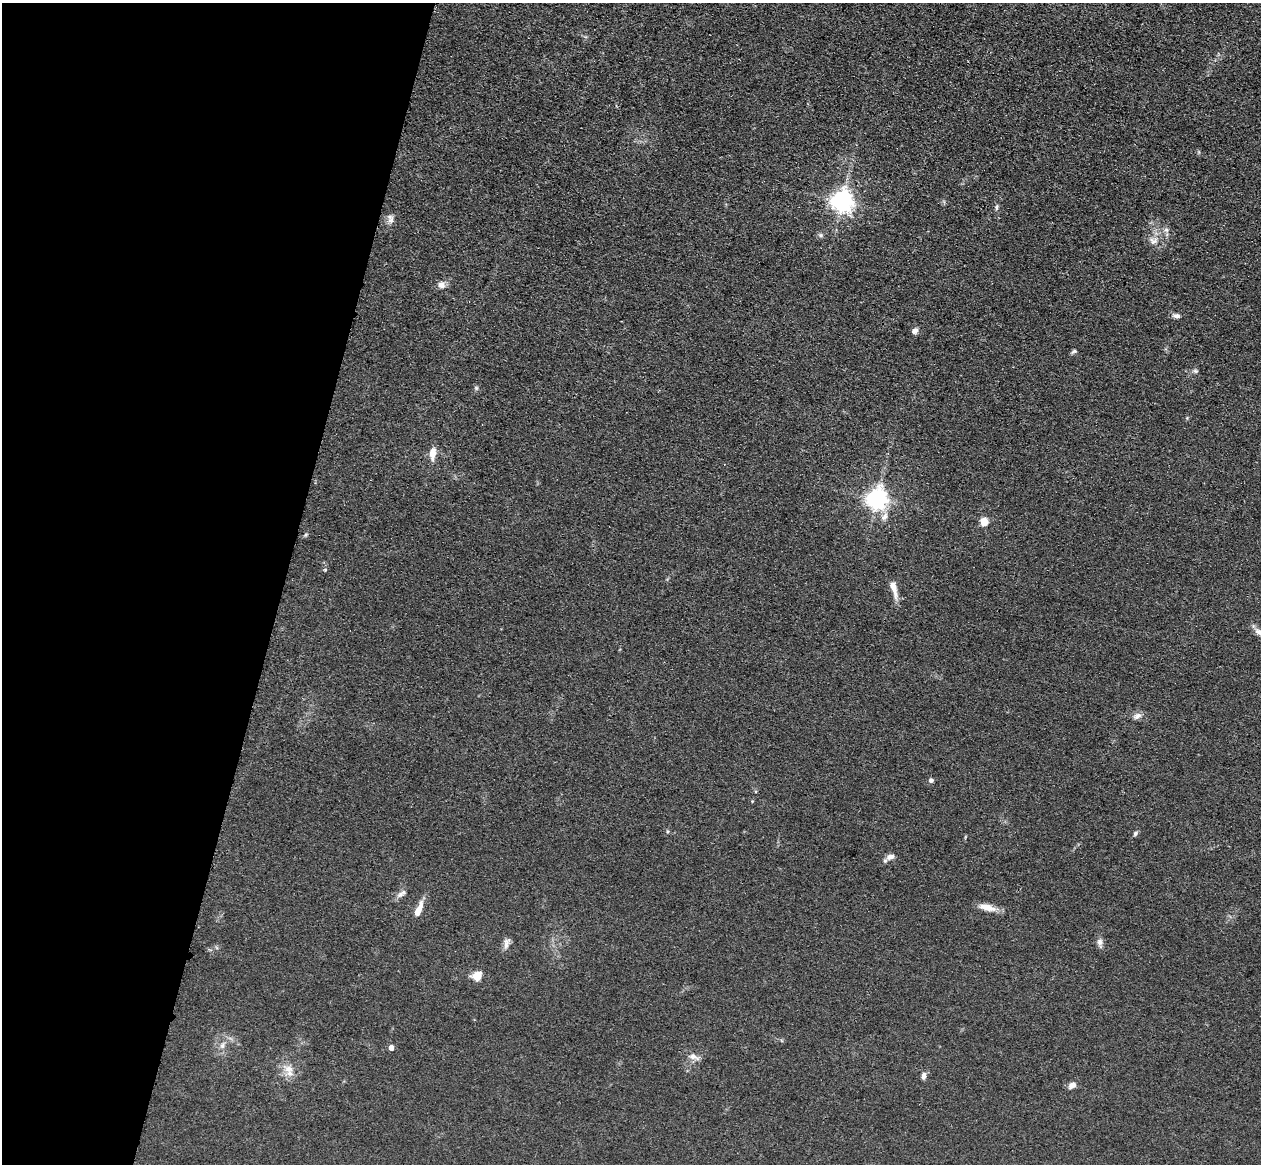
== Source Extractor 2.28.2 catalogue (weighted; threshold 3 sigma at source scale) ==
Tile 9 of 4 x 4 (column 1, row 3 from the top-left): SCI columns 37-1295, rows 1524-2685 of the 5109 x 5248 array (HDU 1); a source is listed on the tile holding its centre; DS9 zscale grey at full resolution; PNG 1263 x 1166 px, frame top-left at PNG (2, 3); no overlay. Shown black and unused: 22% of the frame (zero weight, under 3 of 4 exposures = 6% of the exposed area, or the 3 px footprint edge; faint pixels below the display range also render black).
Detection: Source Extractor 2.28.2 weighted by HDU 2 'WHT'; one run over the whole footprint, this tile lists its part. Background 0.0611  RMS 0.0075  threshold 0.0338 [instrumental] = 3 sigma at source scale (4.5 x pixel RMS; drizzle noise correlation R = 1.50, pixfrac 1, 0.05/0.05 arcsec/px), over >= 5 px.
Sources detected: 37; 1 long thin detection or spike segment (spike, bleed or trail) — not listed; the other 36 listed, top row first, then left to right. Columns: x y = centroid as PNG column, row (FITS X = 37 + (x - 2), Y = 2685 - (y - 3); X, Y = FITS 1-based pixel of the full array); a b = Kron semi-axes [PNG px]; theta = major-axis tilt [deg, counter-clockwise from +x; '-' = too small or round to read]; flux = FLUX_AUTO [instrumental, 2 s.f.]
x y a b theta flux
842 201 7 7 - 530
997 207 8 5 79 1.6
390 219 13 8 -79 3.8
1166 230 7 7 - 2.6
821 235 7 5 -21 1.6
1154 241 13 9 3 5.4
441 285 10 9 - 3.9
1176 316 10 6 -4 2.8
915 331 7 6 - 3.8
1074 351 8 5 38 1.4
1195 371 7 5 -3 1.5
476 388 6 5 - 1.3
432 453 13 6 85 9
877 499 7 7 - 480
885 516 14 7 71 4.7
984 522 5 5 - 25
305 535 6 4 71 1
325 570 5 4 - 0.87
1259 632 15 8 -34 5.3
1137 716 12 8 23 3.6
931 780 5 4 - 2.5
667 832 6 3 -82 0.89
1135 834 7 5 59 1.5
890 857 11 8 22 4.1
401 894 15 6 38 3.6
987 907 24 8 -13 8.3
418 910 19 6 68 9.6
506 943 16 7 77 4.1
1100 943 14 7 -81 3.6
477 976 8 7 - 12
222 1045 10 6 73 3.2
391 1048 5 4 - 4.8
693 1057 15 7 -22 4.9
289 1069 17 10 -23 8.4
924 1076 9 5 85 2.9
1072 1085 9 6 37 4.7
Isophote crosses this tile's border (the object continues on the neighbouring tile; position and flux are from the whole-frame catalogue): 1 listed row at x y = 1259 632